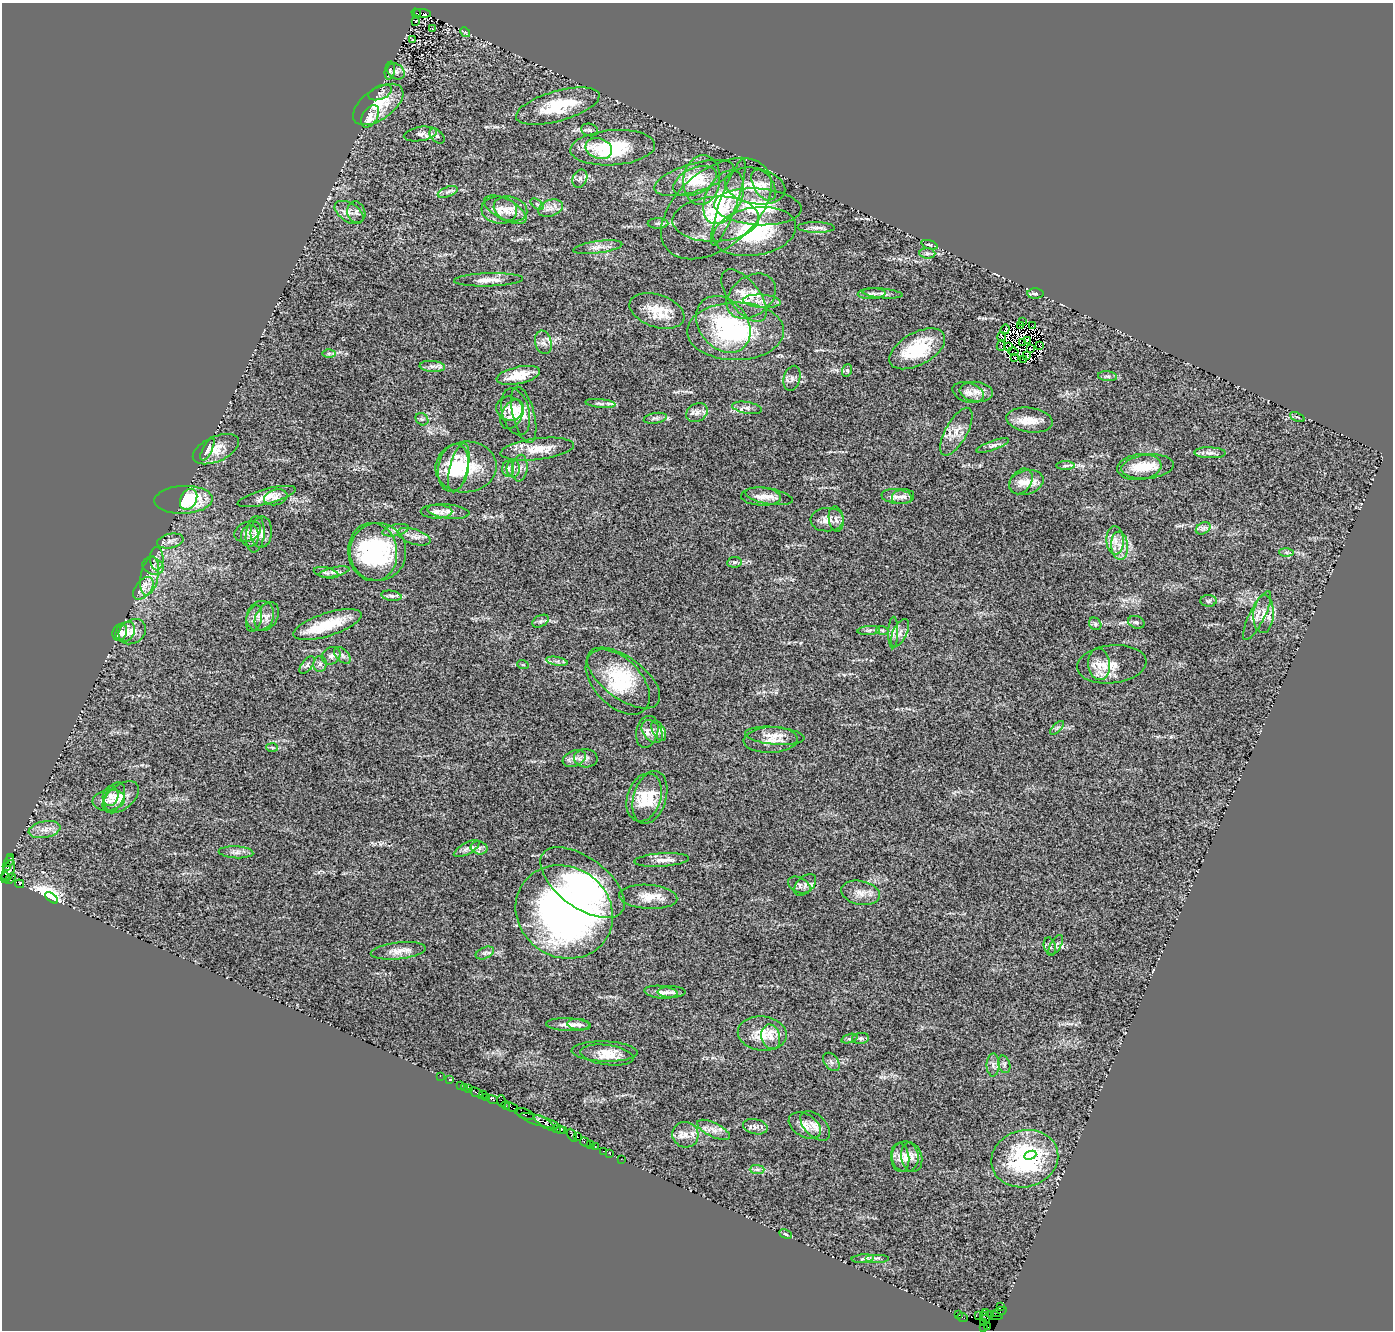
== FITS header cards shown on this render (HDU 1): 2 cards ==
NAXIS1  =                 1391
NAXIS2  =                 1328

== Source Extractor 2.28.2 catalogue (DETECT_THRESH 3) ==
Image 1391 x 1328 px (HDU 1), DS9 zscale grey, 1 PNG px = 1 image px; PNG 1395 x 1332 px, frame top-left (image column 1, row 1328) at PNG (2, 3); each listed source drawn as its Kron ellipse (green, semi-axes under 4 px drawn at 4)
Background 2.03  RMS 0.048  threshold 0.145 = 3 sigma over >= 5 px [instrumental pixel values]
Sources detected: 278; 10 with non-positive FLUX_AUTO (blend fragments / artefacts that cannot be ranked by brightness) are neither listed nor drawn; the other 268 listed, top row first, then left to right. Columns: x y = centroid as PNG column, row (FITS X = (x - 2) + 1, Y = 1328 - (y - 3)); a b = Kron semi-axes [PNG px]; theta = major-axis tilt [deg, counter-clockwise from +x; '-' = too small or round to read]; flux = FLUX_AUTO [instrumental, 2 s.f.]
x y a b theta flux
416 13 5 3 - 240
422 13 9 3 -8 700
416 21 3 3 - 2.1
432 29 3 2 - 5.1
465 32 5 4 - 4
412 40 3 2 - 2.4
390 71 9 5 80 6.7
396 71 9 7 -38 13
380 93 12 7 20 13
378 104 29 15 35 110
558 106 43 15 16 170
370 116 12 7 58 42
590 130 8 6 -13 7.9
420 134 17 7 9 18
437 136 9 6 -45 8.1
613 148 42 17 4 220
599 149 14 10 -20 33
694 178 41 14 17 100
580 179 9 7 65 12
702 180 25 18 82 82
695 181 23 13 24 68
764 185 17 10 -59 31
755 186 30 18 -11 95
448 192 10 5 20 9.6
724 197 29 17 63 100
728 202 45 8 70 74
537 204 7 4 -37 5.8
758 207 44 18 -4 170
550 208 13 8 19 22
716 208 64 38 40 330
510 209 17 12 -16 34
499 210 18 13 -6 38
505 210 23 10 -28 37
349 212 16 9 -32 25
356 212 11 9 -73 14
716 219 43 22 2 160
658 223 10 5 0 9.4
816 228 18 5 -1 17
755 232 42 24 10 290
929 245 8 4 -19 5.8
598 247 25 6 7 26
927 253 8 5 -5 8.1
488 280 34 6 2 35
882 293 20 5 -5 14
872 294 14 5 2 12
1035 294 8 5 0 9
744 296 31 15 -52 61
751 296 27 19 37 70
762 301 19 6 -4 27
657 311 28 16 -18 82
1023 322 3 2 - 2.5
723 324 31 24 -49 190
1032 325 3 2 - 4.5
1021 326 2 2 - 1.1
1005 329 5 2 - 2.4
736 331 48 29 0 390
1002 337 5 2 - 5.1
1027 340 4 3 - 2.3
543 342 12 8 -76 17
1023 342 3 2 - 0.28
1040 345 4 2 - 2.2
1001 346 5 2 - 2.3
1008 346 4 2 - 1.7
917 349 30 16 29 150
1030 349 3 2 - 4.2
1014 352 5 2 - 1.8
329 353 6 4 1 6.2
1027 356 3 3 - 0.022
1015 358 3 2 - 1.7
1024 359 4 2 - 0.35
432 366 13 5 -5 14
847 370 6 5 - 4.6
518 375 22 8 12 59
1108 376 9 5 -6 8
792 378 13 8 74 16
976 392 17 10 -7 32
968 393 16 9 -18 25
600 403 15 4 -5 10
747 408 15 6 -10 14
509 409 13 12 - 28
516 412 24 13 -76 54
697 413 11 9 27 19
512 414 16 10 62 31
524 415 29 11 -76 40
1297 417 8 4 -24 5.6
655 418 11 5 9 10
422 419 7 5 -41 6.4
1030 420 23 12 -8 50
956 432 26 11 61 44
993 446 17 4 20 12
207 449 12 4 62 17
216 449 24 12 24 51
537 449 37 10 7 69
1210 453 16 5 -2 14
1065 466 9 4 1 7.6
466 467 30 25 6 150
1139 467 22 13 7 59
1148 467 26 12 6 58
454 468 24 15 80 120
459 468 25 9 76 69
520 468 13 7 84 17
508 469 8 6 88 9.9
513 469 9 6 89 11
1021 481 14 10 55 24
1026 482 18 12 17 40
267 496 30 7 15 37
761 496 20 9 -2 28
769 496 24 8 -10 28
276 497 12 7 13 14
897 497 15 7 -7 24
903 497 11 7 8 16
189 499 11 8 62 61
183 500 29 14 3 160
448 511 21 7 -6 24
436 512 16 7 -1 20
836 519 13 7 -83 15
827 520 16 11 3 32
1203 528 8 5 30 11
396 530 13 5 13 14
248 531 14 9 23 18
261 532 15 10 87 22
255 534 18 9 83 25
250 536 10 9 - 22
414 537 17 7 -18 24
1115 540 14 8 -87 29
170 541 13 7 12 18
1120 546 14 8 -84 34
373 552 29 24 -83 330
378 552 29 28 - 320
1287 552 7 4 0 6.3
157 559 11 6 -90 16
734 562 7 5 7 6.6
153 566 11 8 -20 18
334 572 15 4 12 14
326 573 12 5 -12 10
149 576 20 8 79 42
143 588 13 7 52 26
391 596 10 5 -9 8.7
1208 601 8 6 2 7.2
1263 614 19 10 87 37
260 616 16 13 61 32
1257 616 27 7 63 32
267 617 15 10 58 24
254 619 13 7 75 17
540 621 9 5 27 7.9
1136 622 8 6 -19 8.1
327 624 36 11 18 110
1095 624 7 5 -48 7.1
869 630 11 4 5 9.7
882 630 6 4 -19 4.3
120 632 9 7 62 24
125 632 11 8 49 21
132 632 14 11 36 28
893 632 16 5 89 13
900 633 15 7 64 21
342 655 10 6 -46 12
331 656 10 8 36 13
557 661 11 3 -10 8.2
320 664 8 6 89 11
1099 664 16 11 -84 45
1112 664 35 19 6 69
307 665 10 5 51 9.5
523 665 6 3 -18 3.1
624 678 43 20 -36 180
618 682 39 23 -46 170
1057 728 9 3 45 5.4
652 731 13 9 -52 22
659 731 11 6 -62 12
647 732 16 11 76 24
775 736 30 9 -5 43
771 740 27 13 2 52
272 747 6 4 -3 4.2
574 758 12 8 22 19
586 758 12 9 -5 16
110 796 10 8 80 18
115 797 15 9 66 25
121 797 21 12 38 44
644 797 24 17 72 92
650 797 27 16 73 81
109 800 16 10 8 31
44 830 16 8 10 27
479 848 8 6 -13 11
467 849 14 5 29 14
236 852 17 6 -3 18
11 857 4 2 - 91
662 860 27 6 3 28
9 861 5 3 - 170
7 866 4 2 - 360
8 872 12 5 68 540
6 877 4 3 - 81
10 878 6 4 40 180
583 883 49 25 -36 380
20 884 4 3 - 1300
799 885 12 7 -26 12
805 885 13 8 44 15
861 893 20 12 -11 34
648 897 29 12 -4 54
51 898 8 4 -38 1600
564 912 50 45 -34 1500
1056 945 11 5 59 9.7
1050 947 9 6 -74 9.1
398 951 28 8 6 35
485 953 9 5 23 10
661 992 16 6 -6 19
672 992 14 6 0 15
568 1025 22 6 -2 23
579 1025 12 5 -6 12
762 1033 24 17 -6 73
771 1037 12 9 -76 28
861 1038 8 5 5 8
849 1039 8 3 19 5.9
605 1052 33 10 -2 44
607 1055 27 10 -8 47
831 1062 10 7 -52 12
1004 1064 9 6 -75 9.7
993 1065 11 6 89 14
440 1076 2 2 - 18
449 1080 3 2 - 25
460 1085 2 2 - 22
464 1087 2 2 - 25
469 1088 4 2 - 160
476 1092 7 3 -24 140
483 1095 4 3 - 83
487 1097 4 3 - 160
493 1100 5 3 - 430
501 1101 6 2 -72 120
506 1106 4 2 - 130
511 1107 7 3 -22 220
524 1114 10 4 -22 710
540 1121 20 5 -17 1500
545 1123 12 3 -35 1000
805 1125 17 11 -31 29
815 1126 18 10 -46 25
755 1127 12 7 -12 16
556 1128 4 2 - 180
560 1129 3 2 - 120
714 1130 18 7 -26 25
564 1131 3 2 - 73
572 1135 7 3 -63 110
685 1135 13 12 - 33
578 1137 2 2 - 40
585 1142 6 3 -32 180
590 1145 3 2 - 140
595 1146 3 2 - 110
604 1151 3 2 - 100
610 1153 3 2 - 100
1030 1155 6 4 23 43
900 1157 14 9 -84 22
905 1157 15 13 -82 33
912 1157 15 10 -75 25
621 1159 2 2 - 37
1025 1159 34 28 15 450
757 1170 7 4 0 8.3
785 1234 7 4 -27 4.5
877 1258 12 2 0 7.3
863 1259 11 4 5 7.6
1001 1307 3 2 - 45
999 1312 8 3 22 310
986 1313 3 2 - 62
990 1314 2 2 - 66
958 1315 3 3 - 63
979 1315 3 2 - 78
994 1315 8 3 -12 130
963 1317 5 2 - 110
985 1317 6 2 -54 120
983 1323 4 3 - 47
983 1327 3 2 - 17
988 1327 2 2 - 20
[10 non-positive-flux detections neither listed nor drawn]